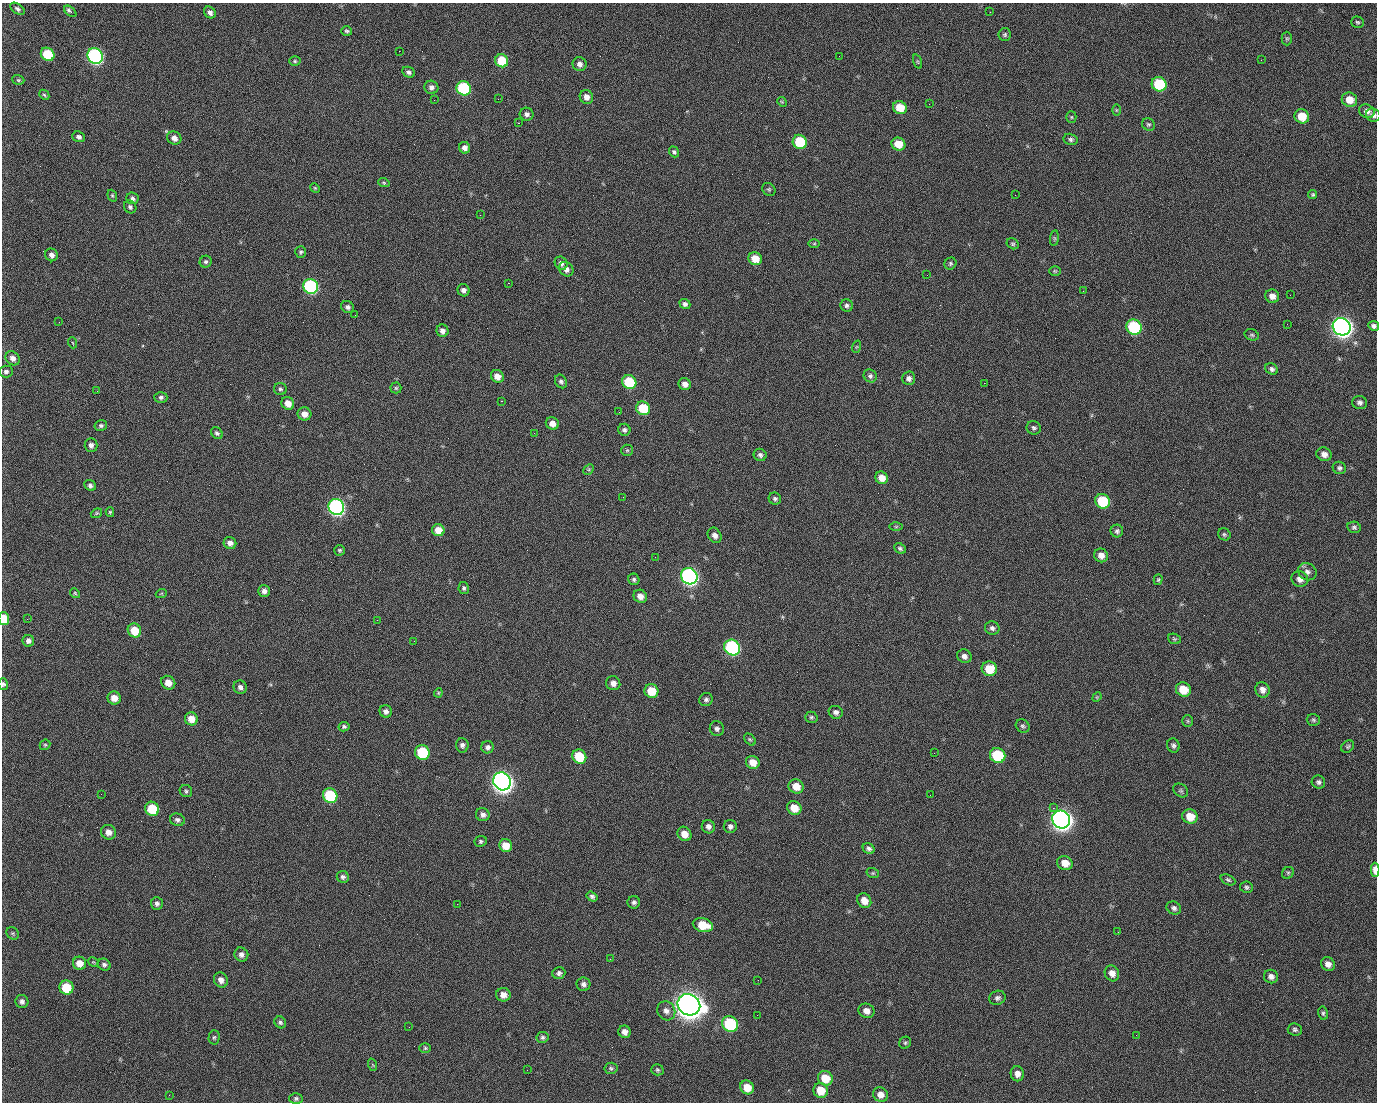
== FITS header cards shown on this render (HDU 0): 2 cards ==
NAXIS1  =                 1375 / length of data axis 1
NAXIS2  =                 1100 / length of data axis 2

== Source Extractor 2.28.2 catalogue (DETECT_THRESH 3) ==
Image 1375 x 1100 px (HDU 0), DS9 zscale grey, 1 PNG px = 1 image px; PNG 1379 x 1104 px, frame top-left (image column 1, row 1100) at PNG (2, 3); each listed source drawn as its Kron ellipse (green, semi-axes under 4 px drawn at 4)
Background 1450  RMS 29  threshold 85.7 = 3 sigma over >= 5 px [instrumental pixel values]
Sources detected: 268; all 268 listed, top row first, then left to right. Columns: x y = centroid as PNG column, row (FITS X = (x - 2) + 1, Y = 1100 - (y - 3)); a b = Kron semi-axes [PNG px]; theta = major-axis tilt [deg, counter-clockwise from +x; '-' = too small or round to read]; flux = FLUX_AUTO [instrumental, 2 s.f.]
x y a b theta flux
17 9 8 5 -34 5.2e+03
70 11 7 3 -40 6.9e+03
210 12 6 5 - 7.9e+03
990 12 2 2 - 1.8e+03
1357 22 6 5 - 3.3e+03
347 31 5 4 - 3.2e+03
1005 35 6 6 - 3.6e+03
1287 38 7 5 -90 3.2e+03
399 51 2 2 - 2.1e+04
48 54 7 6 - 7.4e+04
95 56 8 7 - 5.1e+05
839 56 2 2 - 8.1e+02
1261 60 2 2 - 9.0e+02
295 61 5 5 - 2.9e+03
502 61 7 6 - 5.8e+04
918 62 7 3 -71 2.1e+03
580 64 7 6 - 8.6e+03
409 72 6 5 - 5.8e+03
18 80 6 4 -20 2.7e+03
1159 84 8 7 - 1.1e+05
431 87 7 6 - 7.3e+03
464 88 7 7 - 1.8e+05
44 95 6 4 -44 2.7e+03
586 97 7 6 - 1.3e+04
498 99 2 2 - 1.2e+03
434 100 2 2 - 3.9e+03
1349 100 8 7 - 2.6e+04
782 102 5 4 - 1.9e+03
929 104 2 2 - 8.8e+02
900 108 7 6 - 3.6e+04
1116 110 6 4 -90 2.2e+03
1367 111 8 6 -30 1.1e+04
527 114 7 6 - 6.7e+03
1373 115 7 6 - 7.4e+03
1302 116 7 7 - 3.6e+04
1071 117 5 5 - 2.8e+03
518 123 2 2 - 2.6e+04
1148 124 7 6 - 3.7e+03
79 137 6 5 - 5.6e+03
174 138 7 6 - 1.0e+04
1071 139 7 5 -14 4.7e+03
800 142 7 7 - 9.2e+04
898 144 7 6 - 3.2e+04
465 148 6 5 - 9.5e+03
674 152 6 4 -51 4.3e+03
384 183 6 4 -19 2.4e+03
315 188 5 4 - 2.2e+03
769 189 7 6 - 3.4e+03
1015 195 2 2 - 6.8e+03
1313 195 5 4 - 2.9e+03
112 196 6 4 -69 2.7e+03
132 198 6 5 - 5.6e+03
130 207 7 6 - 4.6e+03
480 215 2 2 - 8.6e+02
1054 238 8 4 82 2.8e+03
814 244 6 4 1 2.2e+03
1013 244 6 5 - 3.1e+03
301 252 6 5 - 3.7e+03
51 255 6 6 - 8.7e+03
755 259 7 6 - 3.3e+04
206 262 6 5 - 4.2e+03
561 263 7 6 - 8.3e+03
950 264 6 5 - 3.7e+03
566 269 8 6 -47 1.0e+04
1055 271 6 5 - 2.6e+03
927 275 2 2 - 8.3e+02
508 283 2 2 - 5.7e+04
311 286 8 7 - 3.2e+05
463 290 6 6 - 7.7e+03
1083 291 3 2 - 3.3e+03
1290 295 2 2 - 1.7e+03
1272 296 7 6 - 1.2e+04
685 304 5 5 - 5.8e+03
847 305 6 6 - 5.0e+03
348 307 7 5 -31 5.6e+03
355 315 2 2 - 1.1e+03
59 322 3 2 - 1.4e+03
1287 324 2 2 - 1.2e+03
1374 326 5 5 - 5.7e+03
1134 327 8 7 - 1.8e+05
1342 327 9 8 - 1.4e+06
442 331 6 6 - 9.4e+03
1252 335 7 5 -15 3.2e+03
73 343 5 3 - 1.7e+03
856 347 6 4 71 2.1e+03
13 358 8 6 -43 9.5e+03
1272 369 7 5 -29 5.8e+03
6 372 7 6 - 5.5e+03
497 376 7 6 - 1.6e+04
870 376 7 6 - 5.1e+03
909 378 7 6 - 7.2e+03
561 381 7 5 -57 5.1e+03
629 382 7 6 - 9.4e+04
984 383 2 2 - 2.0e+04
685 384 6 6 - 1.1e+04
396 388 5 5 - 3.1e+03
280 389 6 6 - 4.1e+03
97 391 3 2 - 1.5e+03
161 397 6 5 - 5.0e+03
501 401 3 2 - 5.9e+04
1360 402 7 6 - 6.0e+03
288 403 7 6 - 1.9e+04
643 408 7 6 - 6.9e+04
619 412 2 2 - 8.5e+02
304 414 7 6 - 1.5e+04
552 424 7 6 - 1.5e+04
101 426 6 5 - 4.5e+03
1034 428 7 6 - 4.8e+03
624 430 6 6 - 5.1e+03
217 433 6 5 - 4.4e+03
534 433 2 2 - 8.9e+02
91 445 7 6 - 7.5e+03
627 450 6 5 - 3.1e+03
1324 454 7 6 - 1.1e+04
760 455 6 6 - 5.5e+03
1339 468 7 6 - 5.1e+03
589 469 6 4 46 2.7e+03
882 478 6 6 - 2.0e+04
90 485 6 5 - 5.2e+03
623 497 2 2 - 3.1e+03
775 499 6 6 - 4.8e+03
1102 501 8 7 - 8.9e+04
336 507 8 7 - 5.6e+05
110 512 5 4 - 2.5e+03
96 513 6 4 21 2.5e+03
896 527 6 4 1 2.8e+03
1354 527 7 5 -13 4.4e+03
438 530 6 6 - 2.1e+04
1117 531 6 6 - 5.1e+03
1224 534 6 5 - 3.6e+03
715 535 8 6 -57 1.0e+04
230 543 6 6 - 9.9e+03
900 548 6 5 - 4.1e+03
340 550 5 5 - 3.1e+03
1101 555 7 6 - 1.4e+04
655 557 2 2 - 8.3e+02
1307 572 10 8 -33 9.3e+03
689 576 8 8 - 6.7e+05
634 579 6 5 - 4.2e+03
1300 579 8 7 - 1.2e+04
1158 580 5 4 - 2.6e+03
464 588 6 5 - 3.7e+03
264 591 6 6 - 8.1e+03
75 593 5 4 - 2.5e+03
161 594 5 3 - 1.6e+03
640 596 7 6 - 1.3e+04
4 619 6 5 - 3.6e+04
27 619 3 2 - 2.1e+03
377 620 2 2 - 1.2e+04
992 628 7 6 - 6.1e+03
134 630 7 6 - 4.1e+04
1174 639 7 5 -21 3.4e+03
28 641 6 6 - 6.6e+03
414 641 2 2 - 8.8e+02
732 647 8 7 - 3.2e+05
964 656 7 6 - 7.5e+03
989 669 7 7 - 4.6e+04
168 683 7 6 - 1.9e+04
613 683 7 7 - 1.1e+04
3 684 6 4 -72 3.9e+03
240 687 7 6 - 7.4e+03
1183 690 7 7 - 3.8e+04
1262 690 8 7 - 1.1e+04
651 691 7 6 - 4.4e+04
438 693 4 4 - 2.1e+03
1097 697 5 4 - 2.1e+03
114 698 6 6 - 2.0e+04
706 700 7 6 - 5.3e+03
386 711 6 6 - 7.4e+03
836 712 7 6 - 7.0e+03
811 717 6 5 - 3.5e+03
191 719 6 6 - 2.1e+04
1313 720 7 6 - 3.6e+03
1188 721 6 5 - 2.9e+03
1023 726 7 6 - 4.2e+03
344 727 5 4 - 4.2e+03
717 729 7 7 - 6.2e+03
750 739 7 4 -47 3.0e+03
45 745 6 5 - 2.6e+03
462 745 7 6 - 6.4e+03
1173 745 7 6 - 4.8e+03
488 747 6 6 - 7.0e+03
1348 747 7 5 39 3.5e+03
422 752 7 7 - 9.7e+04
934 753 3 2 - 1.8e+03
998 755 8 7 - 1.2e+05
579 757 7 6 - 7.0e+04
753 762 7 6 - 2.0e+04
502 781 9 8 - 1.5e+06
1318 782 7 6 - 5.1e+03
796 786 8 7 - 2.4e+04
186 791 6 6 - 3.9e+03
1181 791 8 6 -37 3.5e+03
101 794 2 2 - 2.5e+03
930 795 2 2 - 7.6e+03
330 796 8 7 - 1.3e+05
794 808 7 6 - 2.8e+04
1053 808 2 2 - 1.6e+04
152 809 7 7 - 7.1e+04
483 815 7 6 - 7.8e+03
1190 816 8 7 - 3.0e+04
1061 819 9 8 - 1.5e+06
177 820 7 6 - 5.6e+03
730 826 6 6 - 6.2e+03
708 827 7 6 - 7.0e+03
108 832 7 7 - 1.3e+04
684 834 7 6 - 2.0e+04
481 841 6 5 - 3.3e+03
506 846 7 6 - 2.6e+04
869 849 6 5 - 5.6e+03
1065 863 8 7 - 2.2e+04
1375 870 7 3 -88 2.1e+04
873 873 6 5 - 2.8e+03
1288 873 6 5 - 3.3e+03
343 877 6 5 - 5.5e+03
1228 880 8 5 -24 3.8e+03
1246 887 6 5 - 4.2e+03
592 897 6 4 -34 4.6e+03
864 901 8 6 -53 1.8e+04
634 902 6 6 - 5.4e+03
157 904 6 6 - 5.6e+03
457 904 3 2 - 1.6e+03
1174 908 7 6 - 5.7e+03
703 925 10 7 -13 4.2e+04
1118 932 2 2 - 2.6e+03
13 933 7 5 -44 3.3e+03
241 955 7 6 - 8.5e+03
610 959 2 2 - 2.8e+03
93 962 6 4 -32 2.2e+03
79 963 6 6 - 1.7e+04
1328 964 7 6 - 1.0e+04
104 965 7 5 -31 5.1e+03
559 973 6 5 - 6.0e+03
1112 973 8 7 - 1.3e+04
1271 977 7 6 - 8.1e+03
221 980 8 6 -57 9.4e+03
758 980 2 2 - 2.0e+03
583 984 7 7 - 6.9e+03
66 988 7 7 - 5.9e+04
503 995 7 6 - 1.3e+04
997 998 8 7 - 6.1e+03
22 1001 6 6 - 6.9e+03
689 1005 12 10 -31 3.0e+06
666 1011 10 8 -56 1.0e+04
866 1011 8 7 - 1.3e+04
1323 1013 7 5 -76 3.7e+03
757 1015 2 2 - 1.1e+03
280 1022 6 5 - 4.2e+03
730 1024 8 7 - 1.9e+05
409 1027 2 2 - 7.8e+02
1295 1030 7 6 - 4.5e+03
625 1032 6 6 - 9.9e+03
1136 1035 2 2 - 8.9e+02
214 1037 7 5 88 3.7e+03
543 1037 6 5 - 4.2e+03
905 1043 6 5 - 3.3e+03
425 1048 6 5 - 2.8e+03
373 1065 6 4 -70 2.4e+03
611 1068 6 5 - 3.8e+03
527 1070 2 2 - 6.7e+02
657 1070 6 5 - 3.4e+03
1017 1074 7 6 - 1.2e+04
825 1078 8 7 - 3.5e+04
747 1087 7 6 - 2.9e+04
821 1090 7 7 - 3.4e+04
880 1094 8 7 - 1.4e+04
169 1095 2 2 - 5.7e+03
296 1098 6 5 - 3.7e+03
At the frame edge (FLAGS 8, measured only in part): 4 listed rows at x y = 1374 326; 4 619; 3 684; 1375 870